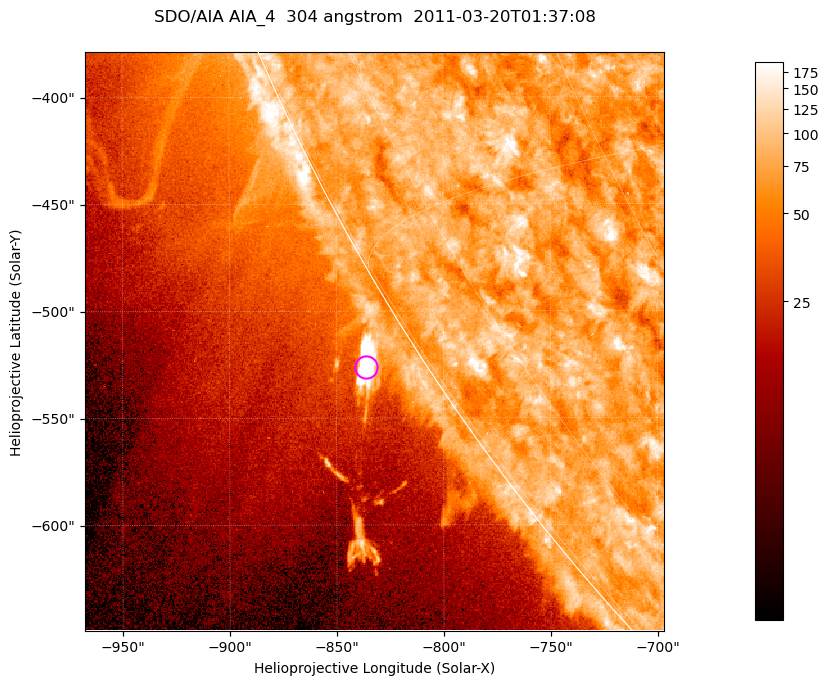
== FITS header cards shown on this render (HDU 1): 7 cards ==
TELESCOP= 'SDO/AIA '           / For AIA: SDO/AIA
INSTRUME= 'AIA_4   '           / For AIA: AIA_ATA1, AIA_ATA2, AIA_ATA3 or AIA_AT
WAVELNTH=                  304 / [angstrom] Wavelength
WAVEUNIT= 'angstrom'           / Wavelength unit: angstrom
DATE-OBS= '2011-03-20T01:37:08.123' / [ISO] Date when observation started; ISO 8
CTYPE1  = 'HPLN-TAN'           / CTYPE1; Typically HPLN
CTYPE2  = 'HPLT-TAN'           / CTYPE2; Typically HPLT

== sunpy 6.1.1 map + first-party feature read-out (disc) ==
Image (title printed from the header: SDO/AIA AIA_4  304 angstrom  2011-03-20T01:37:08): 451 x 451 px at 0.6 arcsec/px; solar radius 964 arcsec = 1606 px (partial field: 1.1% of the solar disc is inside the frame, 42% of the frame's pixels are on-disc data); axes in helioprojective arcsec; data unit not stated in the header (colour bar unlabelled)
Orientation: roll -0.132 deg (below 1 deg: not rotated)
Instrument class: DISC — disc imager (sunpy class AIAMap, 304 A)
Bright regions (active regions / flare kernels): reference = the on-disc median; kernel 5 px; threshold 5 sigma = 95.8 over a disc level ~76.6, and >= 1.15x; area >= 203 px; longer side >= 5 px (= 3 arcsec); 0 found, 0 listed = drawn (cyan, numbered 1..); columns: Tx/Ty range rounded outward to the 2 arcsec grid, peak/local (2 s.f.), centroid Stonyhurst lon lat
Off-limb structures (1.02-1.3 R_sun): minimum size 101 px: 5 found; the strongest spans PA ~120..125 deg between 1.02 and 1.04 R_sun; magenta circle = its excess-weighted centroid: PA ~120 deg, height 1.03 R_sun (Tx ~-836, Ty ~-526 arcsec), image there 15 x the reference